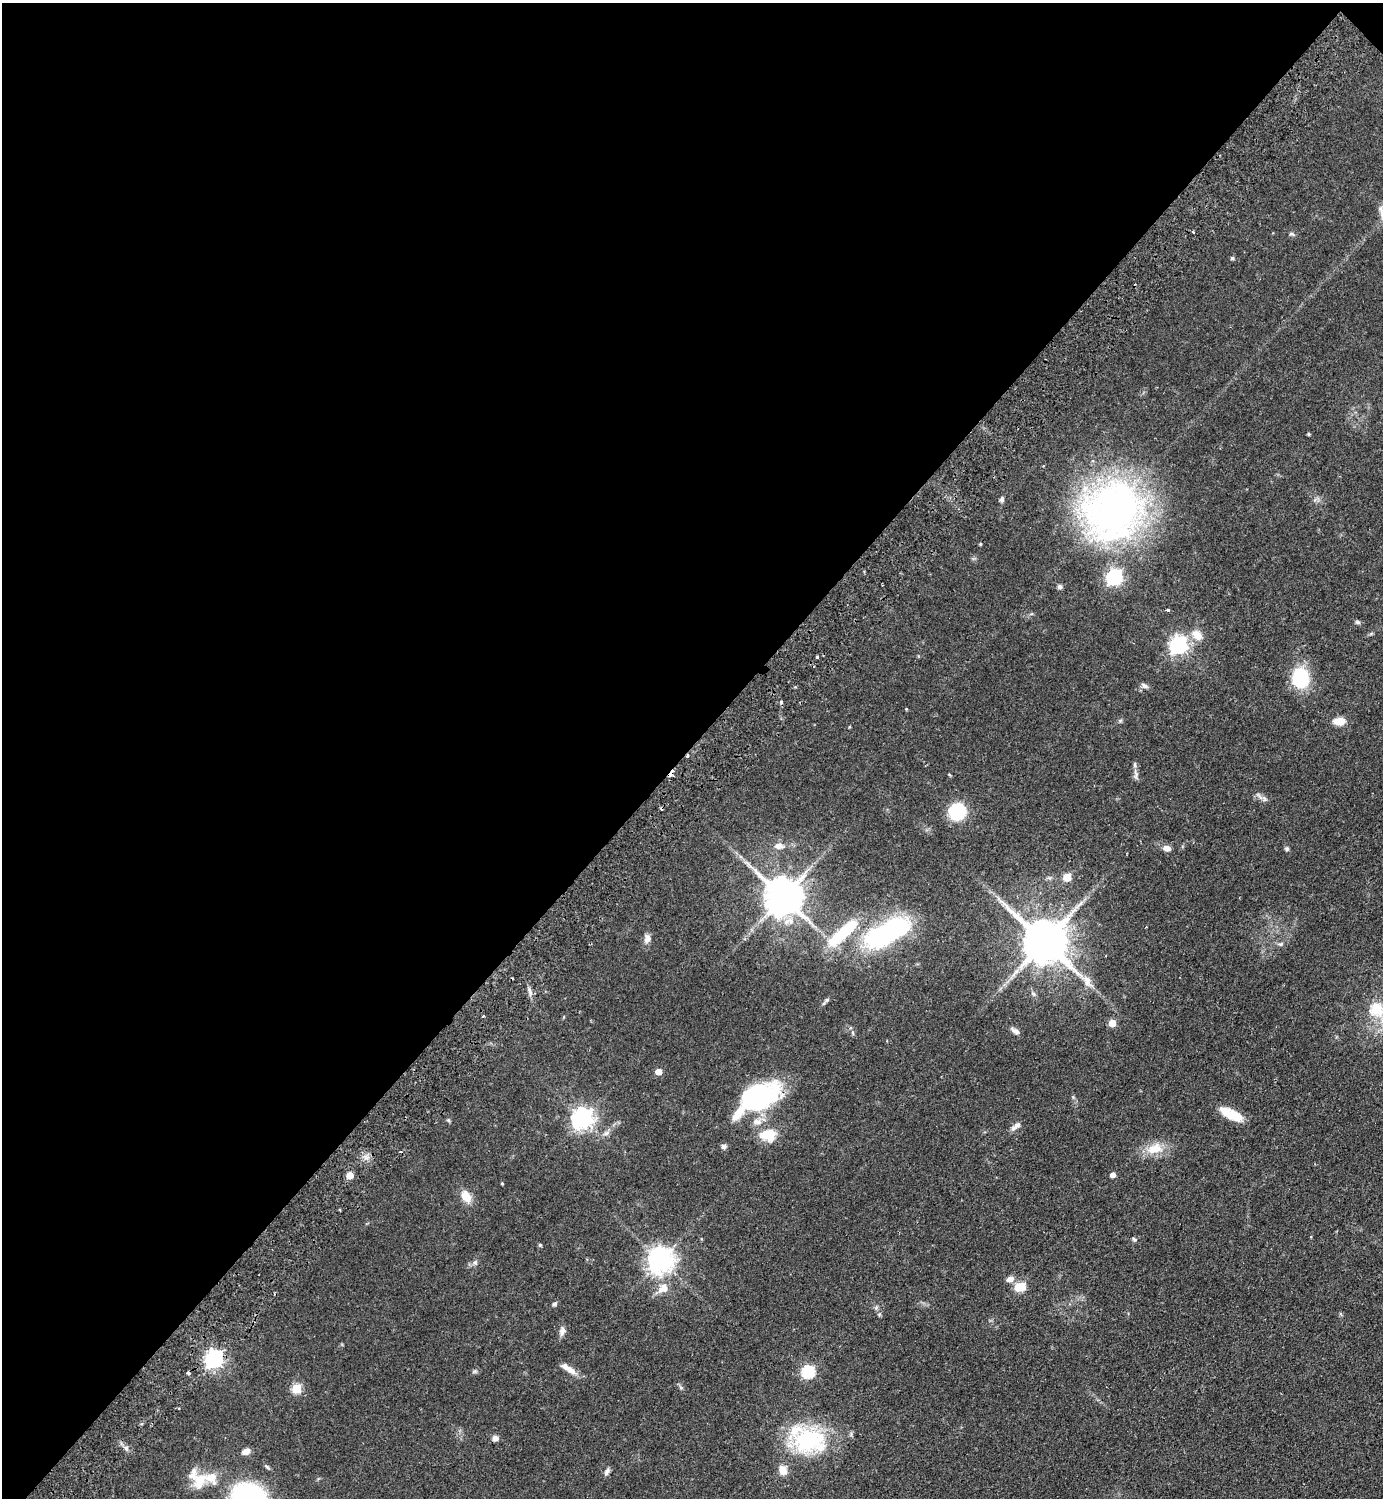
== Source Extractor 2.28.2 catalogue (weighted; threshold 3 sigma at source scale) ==
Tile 2 of 4 x 4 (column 2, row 1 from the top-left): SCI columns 1585-2965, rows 4528-6023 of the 6071 x 6065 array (HDU 1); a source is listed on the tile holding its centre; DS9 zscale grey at full resolution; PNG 1385 x 1500 px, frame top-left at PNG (2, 3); no overlay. Shown black and unused: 50% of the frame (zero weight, under 2 of 3 exposures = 4% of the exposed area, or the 3 px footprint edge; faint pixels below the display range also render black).
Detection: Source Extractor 2.28.2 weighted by HDU 2 'WHT'; one run over the whole footprint, this tile lists its part. Background 0.0557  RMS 0.0053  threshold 0.0239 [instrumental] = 3 sigma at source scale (4.5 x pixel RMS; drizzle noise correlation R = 1.50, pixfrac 1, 0.05/0.05 arcsec/px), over >= 5 px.
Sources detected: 90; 5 cosmic-ray / hot-pixel residue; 2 long thin detections or spike segments (spike, bleed or trail) — not listed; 8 inside a brighter listed object's ellipse — not listed separately; the other 75 listed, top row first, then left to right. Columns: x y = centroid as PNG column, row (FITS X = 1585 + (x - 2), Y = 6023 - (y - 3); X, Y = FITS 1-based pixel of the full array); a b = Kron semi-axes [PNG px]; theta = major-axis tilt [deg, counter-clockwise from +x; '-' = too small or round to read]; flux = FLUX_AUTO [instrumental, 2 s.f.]
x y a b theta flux
1292 234 8 5 -26 0.93
1232 258 5 4 - 0.77
1309 434 4 3 - 0.62
1002 499 6 5 - 1.4
1113 511 76 70 51 190
980 544 4 3 - 0.56
1060 587 6 6 - 1.3
1168 610 3 3 - 0.64
1357 622 7 5 -16 1
1197 635 17 12 -41 5.9
1178 645 7 7 - 200
817 657 3 3 - 1.6
1300 678 15 13 -83 39
1145 686 11 5 -30 1.6
781 702 3 3 - 1.6
906 709 3 3 - 0.38
1120 721 7 4 0 0.76
1339 721 13 8 3 5.9
849 727 4 3 - 0.43
949 774 5 3 - 0.47
1136 775 15 7 -88 2.3
1264 799 9 6 -56 1.6
957 811 13 12 - 34
779 846 12 8 -2 3.6
1167 848 8 7 - 2.9
1287 849 6 5 - 0.96
1067 877 5 5 - 14
783 896 11 10 - 1500
887 932 47 18 29 98
842 933 43 11 41 28
647 938 12 8 77 2.8
1044 941 14 11 -46 2400
1280 944 6 5 - 0.97
1033 994 7 5 -44 1.1
1376 1009 6 6 - 33
1112 1023 5 5 - 10
1015 1031 12 6 -32 2
853 1033 6 4 -72 0.73
658 1072 5 4 - 6
759 1097 41 23 22 74
1231 1114 27 10 -26 11
582 1118 7 7 - 320
448 1120 6 4 -45 0.63
1016 1126 15 6 38 2.5
606 1133 10 5 25 1.8
768 1135 15 12 -1 13
724 1146 8 6 20 1.3
1155 1148 24 14 14 10
350 1175 5 5 - 9.2
1113 1175 4 4 - 3.1
502 1183 3 3 - 0.55
466 1196 16 11 -58 6.2
1134 1239 7 5 -38 0.88
540 1245 5 5 - 0.64
660 1260 8 8 - 510
475 1262 7 5 68 1.2
1010 1279 9 7 14 3
1020 1287 8 5 13 24
663 1288 16 11 40 5.8
554 1304 6 5 - 1.2
876 1308 6 5 - 0.98
562 1331 12 7 71 2.3
214 1359 7 7 - 200
571 1370 16 8 -39 3.9
474 1371 7 4 2 0.82
808 1372 6 6 - 60
296 1388 5 5 - 25
178 1408 3 2 - 0.57
496 1438 7 6 - 2.3
808 1441 34 24 0 53
126 1448 6 6 - 1.3
246 1451 9 6 30 3.2
783 1470 11 8 -59 4.7
607 1471 11 5 64 1.6
200 1481 25 16 57 10
Isophote crosses this tile's border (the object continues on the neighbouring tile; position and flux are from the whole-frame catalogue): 1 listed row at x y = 1376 1009
Unlisted compact peaks at least as high as the median listed source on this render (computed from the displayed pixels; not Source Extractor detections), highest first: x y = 827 1000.